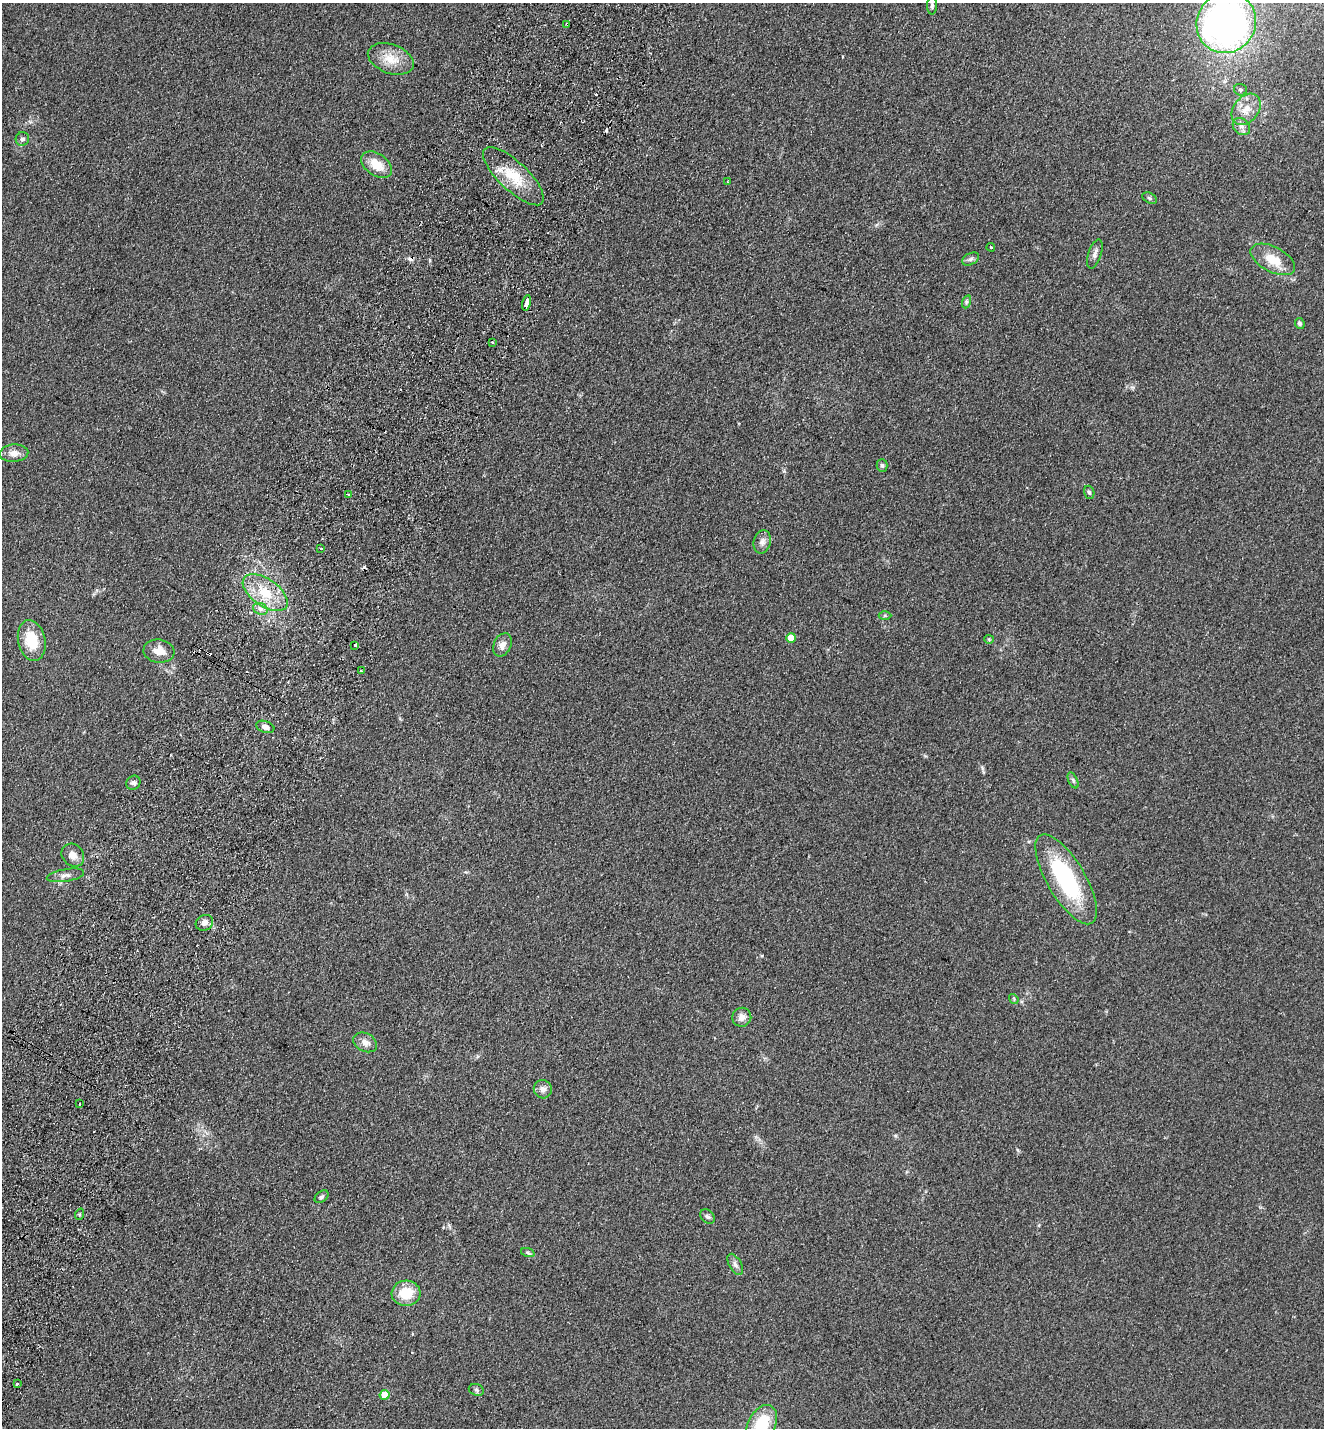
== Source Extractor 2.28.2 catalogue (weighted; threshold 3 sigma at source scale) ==
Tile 7 of 4 x 4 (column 3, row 2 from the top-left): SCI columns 2976-4297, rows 2881-4306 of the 5816 x 5760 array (HDU 1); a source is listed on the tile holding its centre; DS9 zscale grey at full resolution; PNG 1326 x 1430 px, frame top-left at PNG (2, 3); each listed source drawn as its Kron ellipse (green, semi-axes under 4 px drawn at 4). Shown black and unused: <1% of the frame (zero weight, under 2 of 3 exposures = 3% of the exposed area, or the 3 px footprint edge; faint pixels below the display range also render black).
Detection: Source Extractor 2.28.2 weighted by HDU 2 'WHT'; one run over the whole footprint, this tile lists its part. Background 0.312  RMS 0.014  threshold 0.0645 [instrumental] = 3 sigma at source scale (4.5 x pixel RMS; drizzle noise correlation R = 1.50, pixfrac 1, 0.05/0.05 arcsec/px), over >= 5 px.
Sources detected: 66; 8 cosmic-ray / hot-pixel residue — neither listed nor drawn; the other 58 listed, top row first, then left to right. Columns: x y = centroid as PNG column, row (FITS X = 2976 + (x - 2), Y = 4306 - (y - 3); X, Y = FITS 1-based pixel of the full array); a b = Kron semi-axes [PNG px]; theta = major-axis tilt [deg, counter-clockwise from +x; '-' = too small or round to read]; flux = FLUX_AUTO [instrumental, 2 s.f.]
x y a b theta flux
932 6 9 5 -90 3
1226 23 31 29 54 530
567 24 3 2 - 2.4
391 59 24 14 -20 27
1240 90 6 5 - 2.6
1246 109 17 12 52 18
1241 126 10 7 -44 5.9
22 139 7 6 - 4.3
377 165 17 11 -34 25
513 176 39 14 -43 43
728 182 2 2 - 1
1149 198 8 5 -28 2.6
991 247 4 3 - 1.4
1095 254 15 6 72 6.1
971 259 9 5 27 3.6
1273 259 24 12 -28 28
966 302 7 4 71 2.5
527 303 8 3 78 14
1300 323 5 4 - 3
492 342 3 3 - 1.3
14 453 14 9 4 11
882 465 6 5 - 2.8
1089 492 6 5 - 2.6
348 495 3 3 - 6
762 542 12 8 76 6.9
321 548 3 2 - 2.2
265 593 26 13 -35 42
260 609 7 5 -23 4.8
885 615 6 4 0 2.3
791 638 5 5 - 24
989 639 5 4 - 1.4
32 640 20 13 -78 39
355 645 4 3 - 39
502 645 12 8 66 8.9
159 651 15 11 -8 16
361 671 3 3 - 1.9
265 727 9 5 -18 5.9
1073 780 8 4 -64 3
133 783 7 6 - 4.1
73 855 12 10 -47 11
65 875 19 6 10 7.3
1066 879 51 19 -60 140
204 923 9 7 30 6.9
1014 999 5 4 - 1.5
742 1017 9 9 - 8.9
365 1042 12 9 -28 8.6
543 1089 9 9 - 6.8
79 1104 3 2 - 2.3
321 1197 8 5 39 3.1
80 1214 6 3 70 2
707 1217 8 6 -44 3.5
528 1253 7 4 -19 2.1
735 1264 11 6 -59 4.8
406 1293 14 12 4 31
17 1384 4 3 - 2
476 1390 8 6 -22 3.1
385 1395 5 5 - 23
762 1424 21 13 61 56
Overlapping masked pixels (flux is a lower limit): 1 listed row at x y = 567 24
Isophote crosses this tile's border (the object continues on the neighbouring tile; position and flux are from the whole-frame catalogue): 2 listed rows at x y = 1226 23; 762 1424